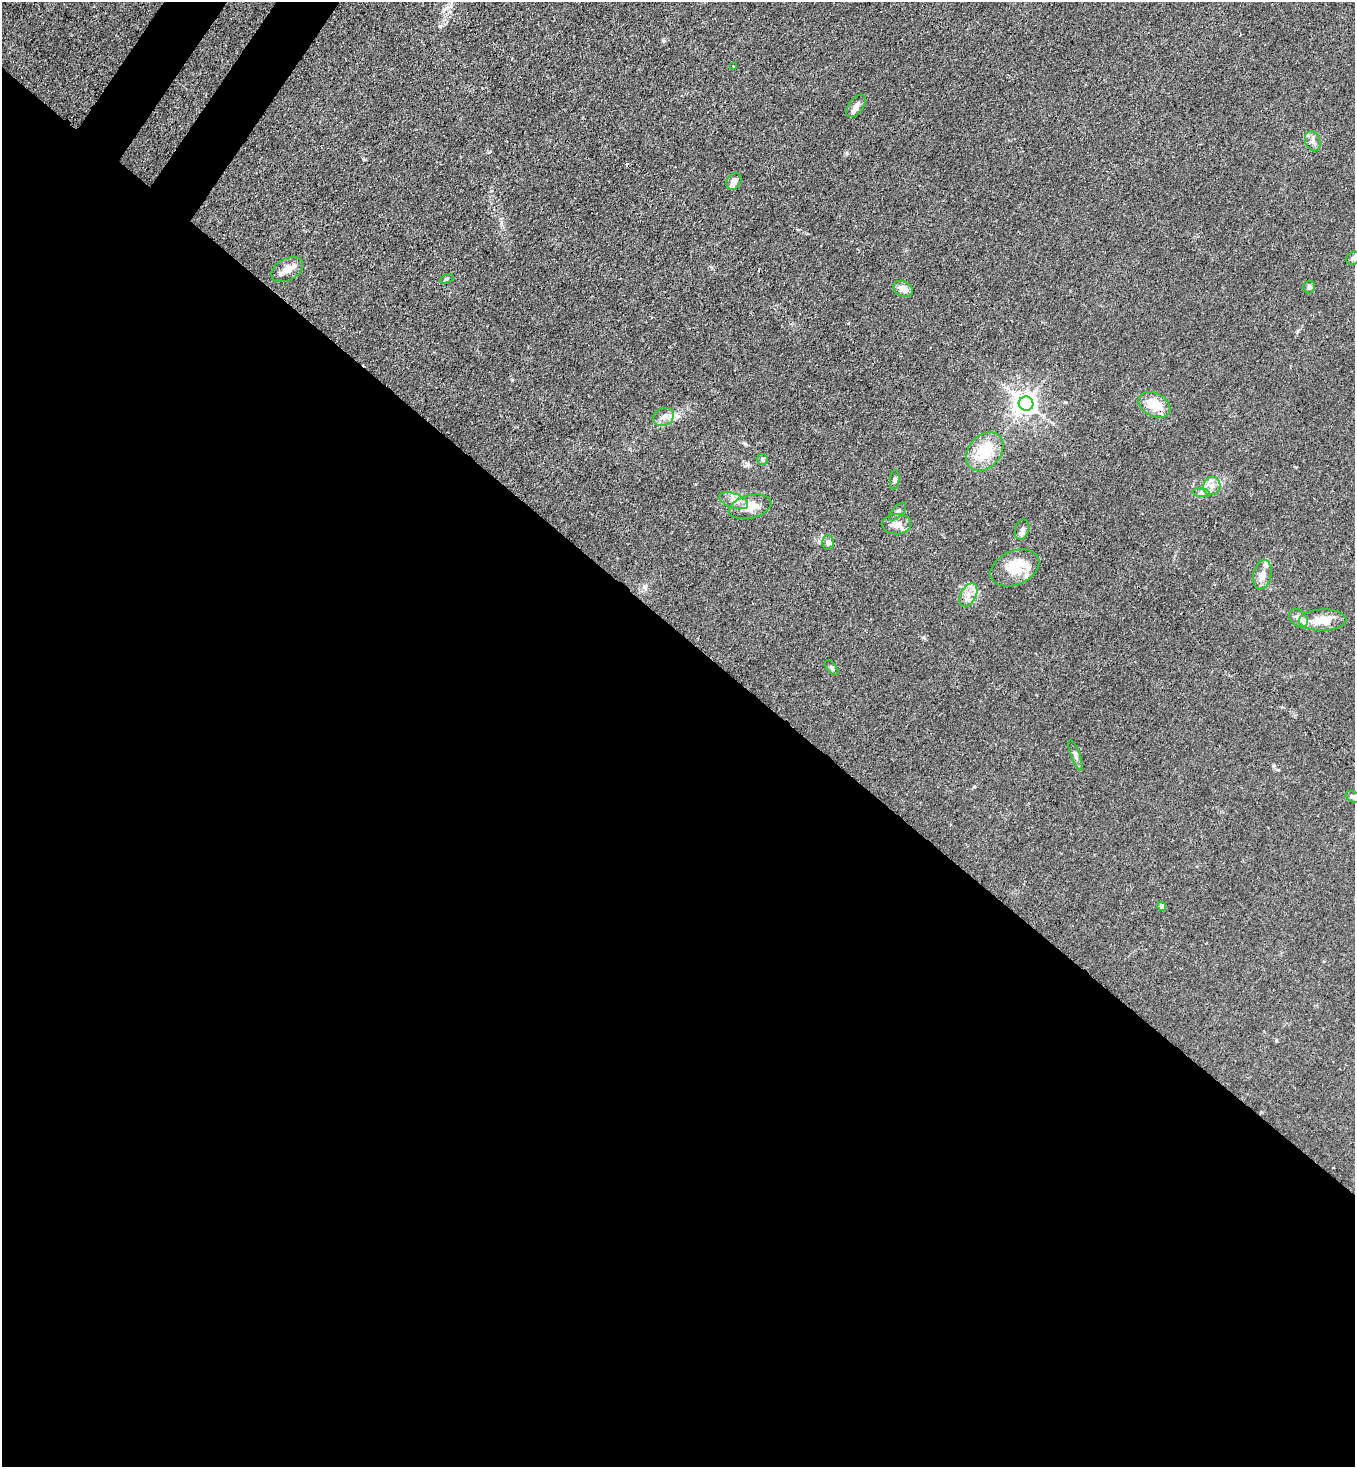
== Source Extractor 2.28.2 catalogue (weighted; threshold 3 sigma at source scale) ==
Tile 14 of 4 x 4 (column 2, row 4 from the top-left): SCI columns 1717-3069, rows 60-1524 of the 6003 x 5982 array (HDU 1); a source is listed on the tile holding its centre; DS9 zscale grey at full resolution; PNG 1357 x 1469 px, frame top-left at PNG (2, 2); each listed source drawn as its Kron ellipse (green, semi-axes under 4 px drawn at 4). Shown black and unused: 58% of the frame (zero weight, under 3 of 4 exposures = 7% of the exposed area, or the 3 px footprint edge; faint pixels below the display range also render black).
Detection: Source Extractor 2.28.2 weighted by HDU 2 'WHT'; one run over the whole footprint, this tile lists its part. Background 0.0202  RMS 0.0028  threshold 0.0127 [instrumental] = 3 sigma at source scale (4.5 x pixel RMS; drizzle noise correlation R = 1.50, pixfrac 1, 0.05/0.05 arcsec/px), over >= 5 px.
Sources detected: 37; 1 cosmic-ray / hot-pixel residue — neither listed nor drawn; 4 inside a brighter listed object's ellipse — not listed separately; the other 32 listed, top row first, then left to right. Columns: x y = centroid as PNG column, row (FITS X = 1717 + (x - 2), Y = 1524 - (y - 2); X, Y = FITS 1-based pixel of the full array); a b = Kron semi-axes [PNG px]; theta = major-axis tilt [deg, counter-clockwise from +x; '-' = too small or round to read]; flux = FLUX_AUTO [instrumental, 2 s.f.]
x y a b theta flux
734 66 3 2 - 0.3
856 106 13 7 53 1.6
1313 141 10 7 -71 1.2
734 181 9 6 54 1.3
1353 258 7 6 - 0.74
287 270 17 11 28 2.6
447 279 7 4 21 0.4
1309 287 6 6 - 0.81
903 289 10 7 -26 2.4
1026 404 7 7 - 210
1154 405 17 11 -29 6
664 417 11 8 27 1.7
985 452 21 16 48 9
763 459 5 5 - 0.44
895 480 10 4 85 0.54
1212 486 9 8 - 1.9
1201 493 8 4 -7 0.69
734 501 15 7 -20 2
750 507 22 11 14 5
897 512 11 5 48 0.86
897 524 14 10 2 2.6
1022 530 10 7 72 1.2
828 543 7 6 - 1
1015 568 25 17 23 8
1262 575 15 9 78 2.1
968 595 12 7 61 2.2
1299 618 10 7 -43 1.7
1323 620 24 10 2 5.5
832 668 9 4 -54 0.57
1075 755 16 4 -71 0.97
1353 797 8 5 -29 0.84
1162 906 4 4 - 1.3
Isophote crosses this tile's border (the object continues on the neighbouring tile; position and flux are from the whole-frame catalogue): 1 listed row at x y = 1353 797
Unlisted compact peaks at least as high as the median listed source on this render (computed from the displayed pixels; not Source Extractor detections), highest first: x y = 512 380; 663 41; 974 787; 1065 402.